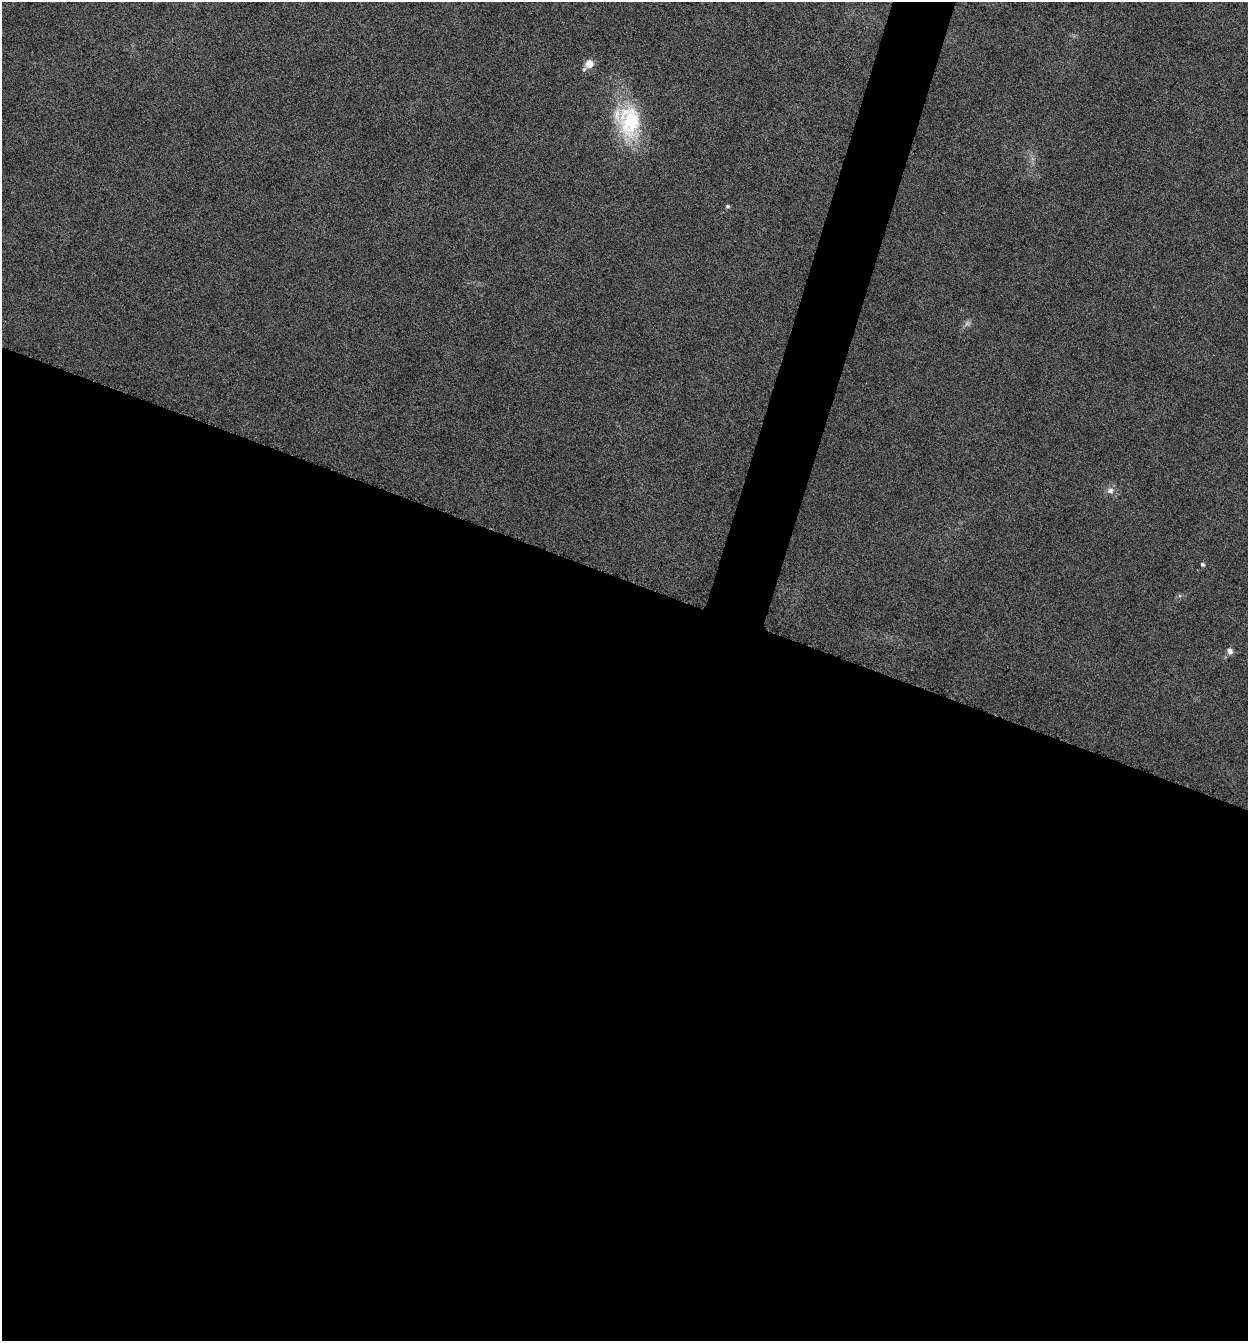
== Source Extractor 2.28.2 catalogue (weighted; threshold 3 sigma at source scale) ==
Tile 14 of 4 x 4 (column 2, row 4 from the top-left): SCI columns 1383-2628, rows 11-1349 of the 5386 x 5373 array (HDU 1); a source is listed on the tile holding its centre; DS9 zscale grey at full resolution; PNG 1250 x 1343 px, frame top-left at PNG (2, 2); no overlay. Shown black and unused: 59% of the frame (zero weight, under 12 of 24 exposures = <1% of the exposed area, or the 3 px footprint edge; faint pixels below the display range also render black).
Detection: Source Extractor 2.28.2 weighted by HDU 2 'WHT'; one run over the whole footprint, this tile lists its part. Background -0.545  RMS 0.04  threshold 0.163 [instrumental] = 3 sigma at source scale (4.09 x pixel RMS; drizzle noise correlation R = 1.36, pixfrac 0.8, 0.05/0.05 arcsec/px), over >= 5 px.
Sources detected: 6; all 6 listed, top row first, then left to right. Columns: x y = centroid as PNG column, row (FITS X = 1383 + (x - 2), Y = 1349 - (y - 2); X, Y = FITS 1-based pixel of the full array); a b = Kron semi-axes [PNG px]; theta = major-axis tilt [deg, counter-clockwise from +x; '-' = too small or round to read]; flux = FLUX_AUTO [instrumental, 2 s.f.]
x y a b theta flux
589 64 9 8 - 33
629 121 45 29 90 260
727 206 5 5 - 6.2
1110 490 9 8 - 17
1202 564 5 4 - 7.2
1230 651 8 7 - 15